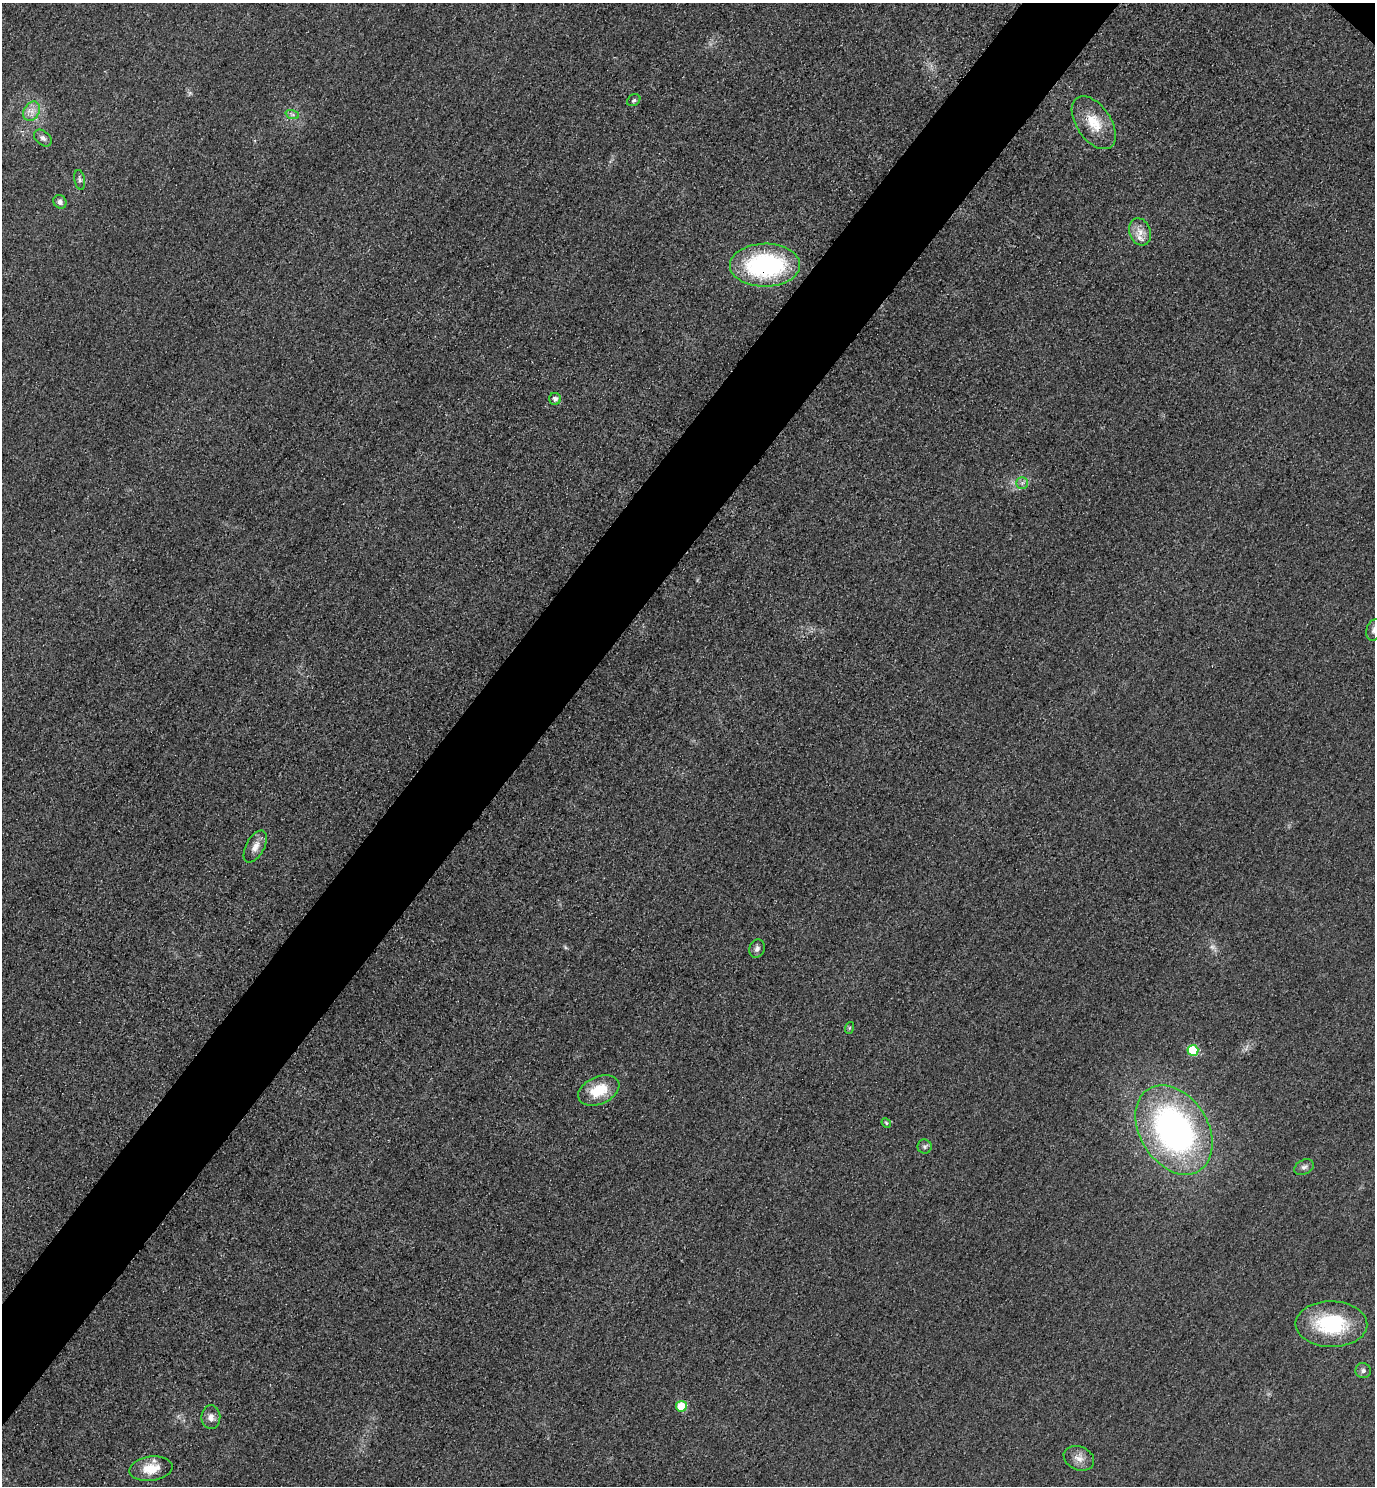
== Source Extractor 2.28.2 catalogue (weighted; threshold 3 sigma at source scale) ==
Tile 7 of 4 x 4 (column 3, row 2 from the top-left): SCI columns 3070-4442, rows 2998-4481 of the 5996 x 5993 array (HDU 1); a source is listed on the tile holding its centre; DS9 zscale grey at full resolution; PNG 1377 x 1488 px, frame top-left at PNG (2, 3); each listed source drawn as its Kron ellipse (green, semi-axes under 4 px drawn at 4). Shown black and unused: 6% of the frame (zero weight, under 3 of 4 exposures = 3% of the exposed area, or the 3 px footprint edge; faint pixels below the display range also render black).
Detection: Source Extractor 2.28.2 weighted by HDU 2 'WHT'; one run over the whole footprint, this tile lists its part. Background 0.0498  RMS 0.017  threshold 0.0754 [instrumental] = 3 sigma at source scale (4.5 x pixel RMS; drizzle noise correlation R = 1.50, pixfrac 1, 0.05/0.05 arcsec/px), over >= 5 px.
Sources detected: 29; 1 too faint to see at this stretch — neither listed nor drawn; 1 inside a brighter listed object's ellipse — not listed separately; the other 27 listed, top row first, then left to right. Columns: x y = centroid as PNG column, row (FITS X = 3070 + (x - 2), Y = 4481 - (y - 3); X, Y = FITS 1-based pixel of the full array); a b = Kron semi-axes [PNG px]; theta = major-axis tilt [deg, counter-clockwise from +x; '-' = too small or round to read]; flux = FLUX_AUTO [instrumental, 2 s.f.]
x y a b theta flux
634 100 7 5 33 3.1
32 111 10 7 59 11
292 114 7 4 -19 3.9
1094 123 30 17 -56 46
43 138 10 7 -41 6.5
80 180 10 5 -78 4.3
60 202 7 6 - 6.6
1140 232 14 10 -70 15
765 265 35 21 1 250
555 399 6 6 - 6.7
1022 483 6 6 - 4.2
1374 630 11 7 71 6.7
255 847 17 9 61 15
757 949 9 7 68 6.6
849 1028 6 4 71 2.2
1193 1050 5 5 - 82
599 1090 22 13 24 50
886 1123 5 4 - 2
1174 1130 48 34 -58 550
925 1147 7 7 - 4.6
1304 1167 10 7 28 6.1
1331 1324 36 23 -1 130
1363 1371 8 7 - 5.7
681 1406 5 5 - 59
211 1417 12 9 -88 11
1079 1458 16 11 -22 15
151 1469 22 12 8 33
Overlapping masked pixels (flux is a lower limit): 1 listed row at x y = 765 265
Isophote crosses this tile's border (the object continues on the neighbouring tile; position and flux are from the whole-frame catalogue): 1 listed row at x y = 1374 630